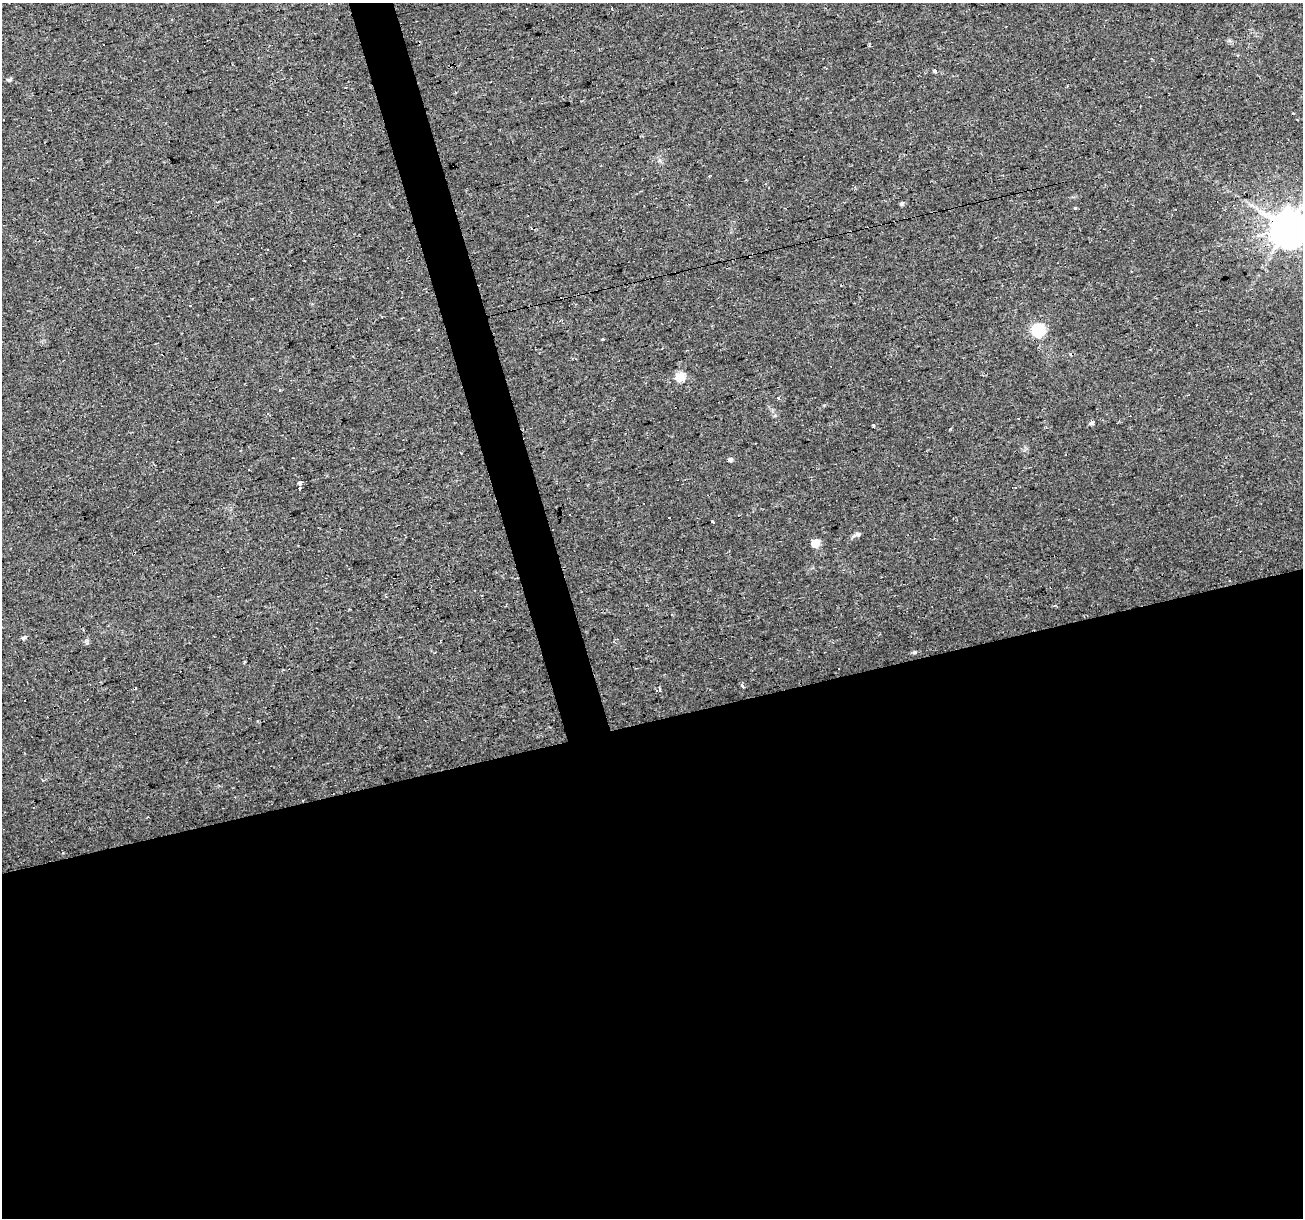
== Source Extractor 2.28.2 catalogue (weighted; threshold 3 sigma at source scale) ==
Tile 15 of 4 x 4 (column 3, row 4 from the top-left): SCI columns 2603-3903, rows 48-1263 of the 5204 x 5007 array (HDU 1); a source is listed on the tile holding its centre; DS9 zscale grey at full resolution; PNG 1305 x 1220 px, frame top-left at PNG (2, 3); no overlay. Shown black and unused: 43% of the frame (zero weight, under 2 of 3 exposures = <1% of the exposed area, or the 3 px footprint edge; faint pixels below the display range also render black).
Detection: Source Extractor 2.28.2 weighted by HDU 2 'WHT'; one run over the whole footprint, this tile lists its part. Background 0.0333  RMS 0.0067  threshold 0.0302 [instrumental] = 3 sigma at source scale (4.5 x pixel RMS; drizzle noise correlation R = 1.50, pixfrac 1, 0.0396/0.0396 arcsec/px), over >= 5 px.
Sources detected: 40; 12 cosmic-ray / hot-pixel residue — not listed; the other 28 listed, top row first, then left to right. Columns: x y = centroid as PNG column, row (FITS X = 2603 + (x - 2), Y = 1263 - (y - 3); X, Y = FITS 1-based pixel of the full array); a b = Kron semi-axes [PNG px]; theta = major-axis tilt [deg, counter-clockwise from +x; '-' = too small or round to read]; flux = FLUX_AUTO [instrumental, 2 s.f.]
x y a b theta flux
612 8 3 3 - 4.1
104 45 2 2 - 0.63
935 70 4 3 - 24
9 80 6 4 1 1.3
709 176 3 2 - 1.3
902 203 5 5 - 1.4
1075 208 3 2 - 1.2
1288 228 10 10 - 1800
190 306 3 2 - 0.61
1038 330 6 6 - 94
603 339 3 2 - 1.8
680 377 5 5 - 32
778 397 3 3 - 3.4
1091 423 5 3 - 19
873 425 3 3 - 1.3
950 429 4 3 - 0.58
730 460 5 5 - 2
248 470 3 3 - 0.89
300 483 3 3 - 120
299 488 3 3 - 0.94
712 522 3 3 - 2.6
857 534 13 5 20 1.9
815 543 5 5 - 17
24 638 5 4 - 2.1
230 639 2 2 - 0.35
914 652 5 4 - 1.1
659 690 5 5 - 3
302 800 3 3 - 3.1
Overlapping masked pixels (flux is a lower limit): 2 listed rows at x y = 1288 228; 302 800
Isophote crosses this tile's border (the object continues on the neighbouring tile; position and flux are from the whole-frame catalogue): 1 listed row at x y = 1288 228
Unlisted compact peaks at least as high as the median listed source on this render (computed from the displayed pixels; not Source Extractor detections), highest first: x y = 87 643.